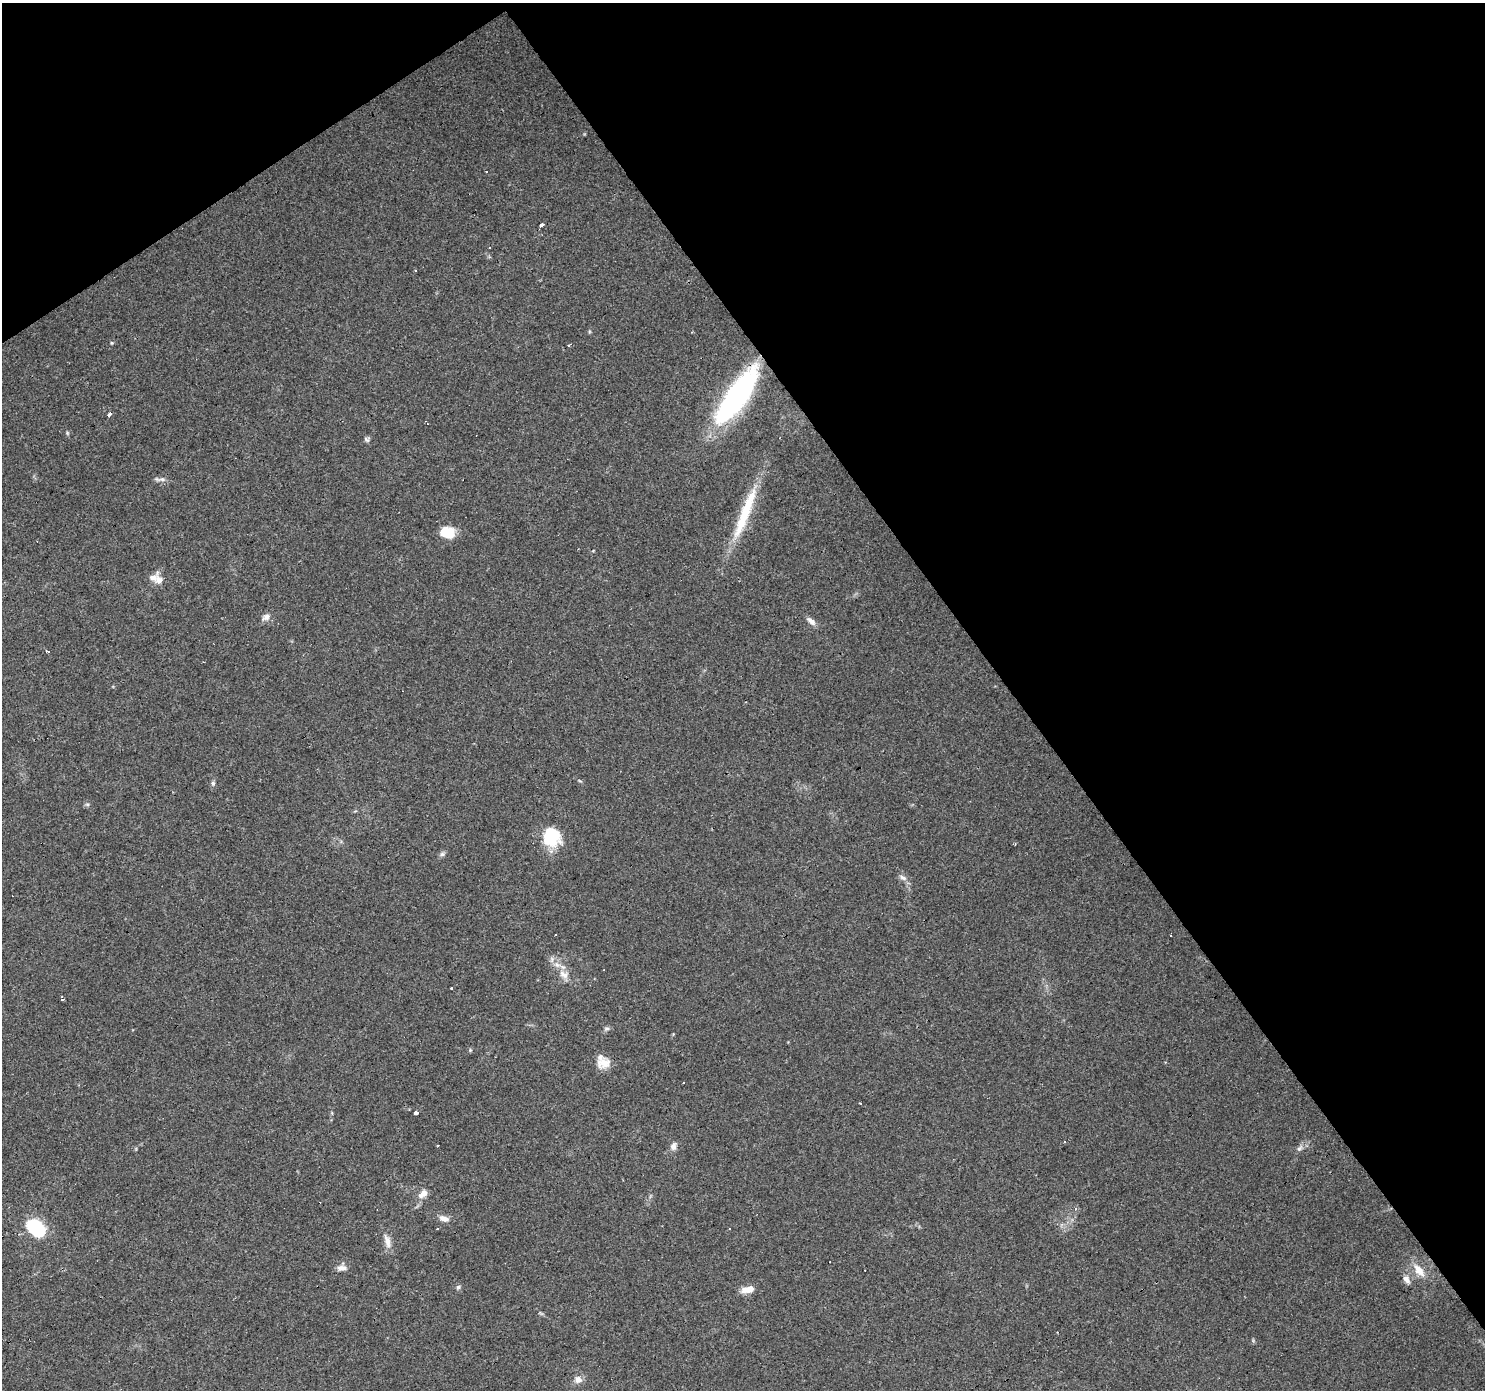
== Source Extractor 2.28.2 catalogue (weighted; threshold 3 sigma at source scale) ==
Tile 3 of 4 x 4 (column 3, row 1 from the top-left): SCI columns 2967-4449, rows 4350-5737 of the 5932 x 5858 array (HDU 1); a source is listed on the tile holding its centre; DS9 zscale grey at full resolution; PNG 1487 x 1392 px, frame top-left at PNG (2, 3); no overlay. Shown black and unused: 36% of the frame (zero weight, under 3 of 4 exposures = <1% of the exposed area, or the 3 px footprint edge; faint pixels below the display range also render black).
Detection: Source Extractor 2.28.2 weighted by HDU 2 'WHT'; one run over the whole footprint, this tile lists its part. Background 0.0288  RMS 0.0033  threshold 0.0149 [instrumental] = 3 sigma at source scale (4.5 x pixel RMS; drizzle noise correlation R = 1.50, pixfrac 1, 0.0396/0.0396 arcsec/px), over >= 5 px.
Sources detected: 57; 8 cosmic-ray / hot-pixel residue — not listed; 4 inside a brighter listed object's ellipse — not listed separately; the other 45 listed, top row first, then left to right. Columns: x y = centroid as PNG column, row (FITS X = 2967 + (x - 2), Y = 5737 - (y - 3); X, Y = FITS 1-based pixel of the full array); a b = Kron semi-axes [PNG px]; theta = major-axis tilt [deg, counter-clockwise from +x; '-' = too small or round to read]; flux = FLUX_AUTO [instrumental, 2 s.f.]
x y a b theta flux
486 171 3 2 - 0.42
542 225 3 3 - 16
416 270 3 3 - 0.46
112 343 4 4 - 0.37
569 345 3 2 - 0.52
736 397 56 17 55 76
110 414 5 3 - 2.7
427 424 3 2 - 0.61
367 440 8 6 -36 0.73
162 479 11 6 2 1.2
745 513 77 11 69 18
447 532 15 11 -6 8.1
159 580 19 10 -78 2.7
266 617 12 8 35 1.8
811 621 14 6 -38 1.7
47 651 4 3 - 0.55
213 783 7 5 -89 0.68
87 804 6 4 -18 0.49
551 837 17 16 - 18
442 854 6 6 - 0.78
903 878 11 6 -29 1.3
556 935 3 3 - 0.61
1170 936 3 3 - 0.82
564 974 15 10 -25 3.1
451 989 3 2 - 0.58
62 998 4 3 - 1
606 1029 7 6 - 0.82
470 1050 5 4 - 0.41
604 1063 18 13 15 4
416 1113 4 3 - 2.8
1065 1142 3 3 - 0.72
673 1146 10 8 73 1.6
1300 1148 11 5 45 1.2
423 1194 14 8 46 2.6
1075 1208 4 4 - 0.52
444 1218 14 7 -18 2
36 1228 14 10 -42 29
729 1229 3 3 - 6
387 1241 20 8 -77 2.7
342 1268 13 7 2 1.8
1419 1270 19 9 -53 4.3
1406 1279 13 8 -64 2
458 1287 6 6 - 0.63
749 1289 13 10 15 3
578 1379 10 9 - 2
Overlapping masked pixels (flux is a lower limit): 2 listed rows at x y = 736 397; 745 513